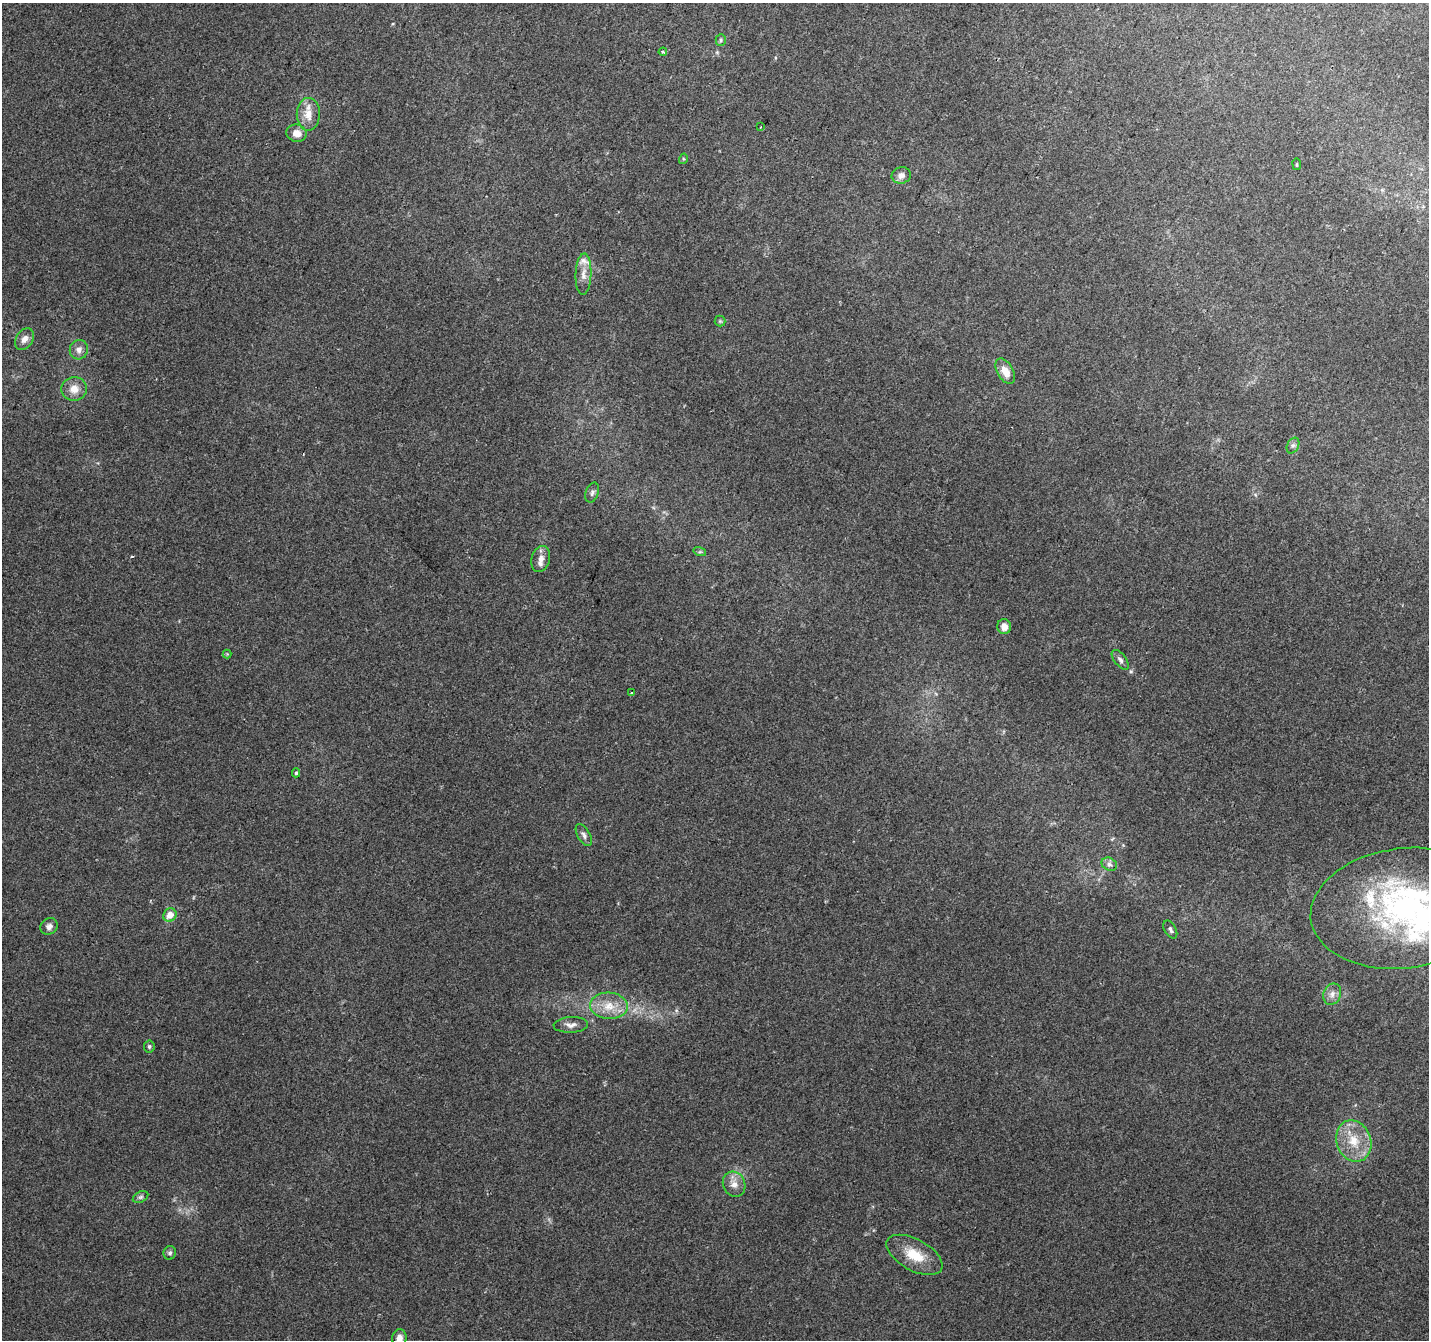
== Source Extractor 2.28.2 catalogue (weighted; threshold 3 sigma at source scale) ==
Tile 10 of 4 x 4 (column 2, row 3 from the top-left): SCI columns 1429-2855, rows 1543-2880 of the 5720 x 5825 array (HDU 1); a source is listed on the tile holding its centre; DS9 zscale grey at full resolution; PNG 1431 x 1342 px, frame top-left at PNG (2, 3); each listed source drawn as its Kron ellipse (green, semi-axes under 4 px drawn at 4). Shown black and unused: <1% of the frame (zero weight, under 2 of 3 exposures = <1% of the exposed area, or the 3 px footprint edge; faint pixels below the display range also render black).
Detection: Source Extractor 2.28.2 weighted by HDU 2 'WHT'; one run over the whole footprint, this tile lists its part. Background 0.0704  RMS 0.0063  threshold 0.0286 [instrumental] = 3 sigma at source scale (4.5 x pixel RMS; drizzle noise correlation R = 1.50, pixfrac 1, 0.0396/0.0396 arcsec/px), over >= 5 px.
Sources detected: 43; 1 inside a brighter object's white glare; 1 cosmic-ray / hot-pixel residue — neither listed nor drawn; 2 inside a brighter listed object's ellipse — not listed separately; the other 39 listed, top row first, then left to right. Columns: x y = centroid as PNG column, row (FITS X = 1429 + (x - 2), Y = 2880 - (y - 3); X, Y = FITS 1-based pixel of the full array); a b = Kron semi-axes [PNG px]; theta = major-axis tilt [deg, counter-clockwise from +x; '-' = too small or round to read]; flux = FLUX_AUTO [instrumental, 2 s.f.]
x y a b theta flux
721 40 5 5 - 1.1
663 52 4 4 - 0.95
308 114 16 11 89 8.9
760 127 2 2 - 0.65
296 133 10 8 -17 6.3
683 159 5 3 - 0.64
1297 164 6 3 -82 0.65
901 175 9 8 - 3.7
584 274 20 8 88 5.9
720 321 5 5 - 0.93
24 339 12 8 56 4.4
79 350 10 9 - 3.7
1005 371 14 8 -61 7.6
74 389 13 12 - 7.1
1293 445 8 5 62 1.8
592 493 10 6 72 2
700 552 6 4 -17 0.88
541 559 13 9 75 4.4
1004 627 7 6 - 5.5
227 654 4 4 - 0.56
1120 660 11 6 -51 2.2
631 693 3 3 - 2.4
296 773 4 4 - 0.89
584 835 12 6 -59 2.3
1109 864 8 6 -27 2.1
1404 908 94 60 7 180
170 915 7 6 - 7
49 926 9 8 - 2.9
1170 929 10 5 -59 1.8
1332 994 11 8 68 3.7
609 1006 19 13 -3 12
571 1025 17 8 3 3.8
149 1046 6 5 - 1.2
1354 1141 21 17 -70 17
734 1184 13 11 -64 5.7
141 1197 8 5 27 1.5
170 1253 7 6 - 1.6
914 1255 31 15 -29 17
399 1338 9 7 83 4.2
Isophote crosses this tile's border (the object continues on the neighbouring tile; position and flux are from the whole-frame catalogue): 2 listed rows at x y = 1404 908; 399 1338